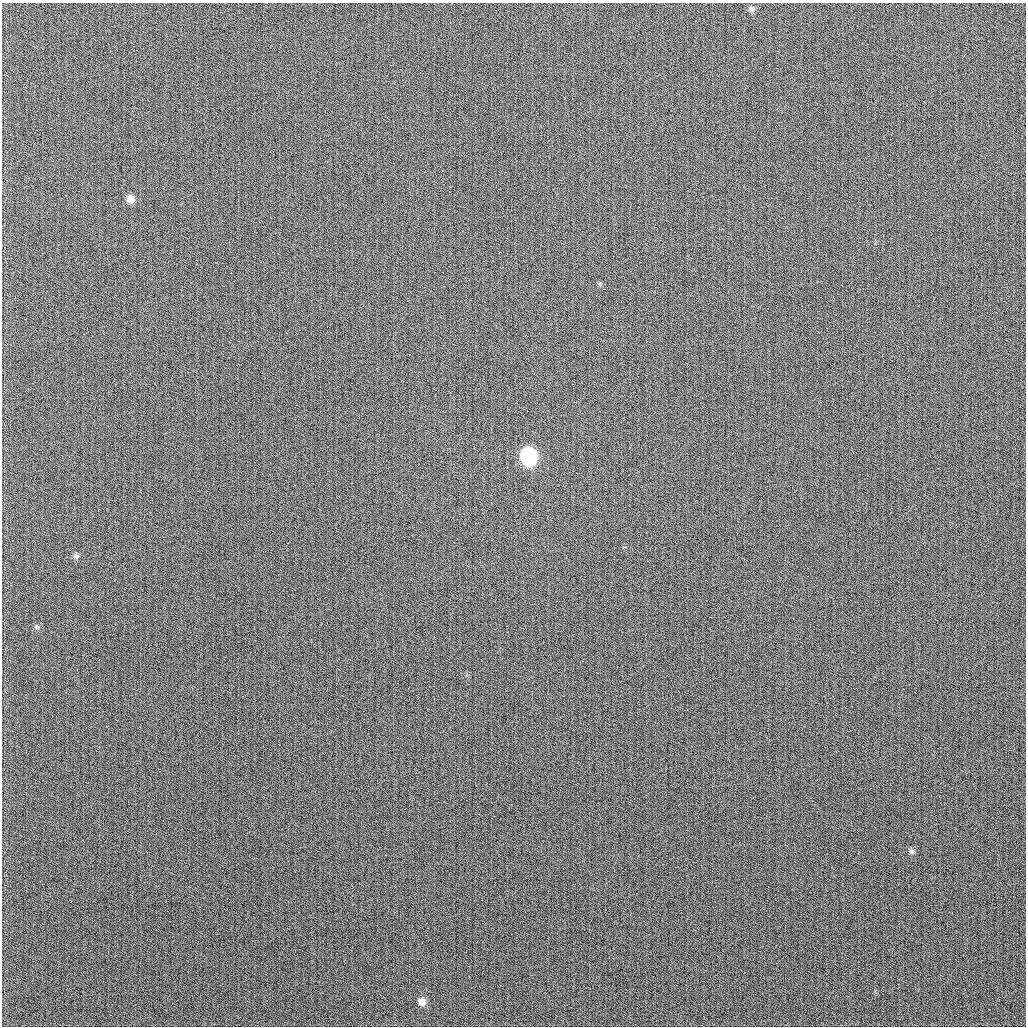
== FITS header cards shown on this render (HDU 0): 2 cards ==
NAXIS1  =                 1024
NAXIS2  =                 1024

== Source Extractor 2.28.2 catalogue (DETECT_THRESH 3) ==
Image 1024 x 1024 px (HDU 0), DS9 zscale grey, 1 PNG px = 1 image px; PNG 1028 x 1028 px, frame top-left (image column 1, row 1024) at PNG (2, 3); no overlay
Background 270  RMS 11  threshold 32.1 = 3 sigma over >= 5 px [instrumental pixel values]
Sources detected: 8; all 8 listed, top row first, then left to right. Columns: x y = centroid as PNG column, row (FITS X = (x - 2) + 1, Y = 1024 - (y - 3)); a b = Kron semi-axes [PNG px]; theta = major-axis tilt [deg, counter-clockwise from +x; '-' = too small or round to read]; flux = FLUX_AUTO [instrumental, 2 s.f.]
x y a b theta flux
751 9 9 7 -73 2400
130 199 9 9 - 5300
600 284 6 5 - 1200
528 456 10 9 - 130000
76 556 8 7 - 1900
37 626 7 4 -45 1100
911 851 8 6 -26 1900
422 1002 9 9 - 4600